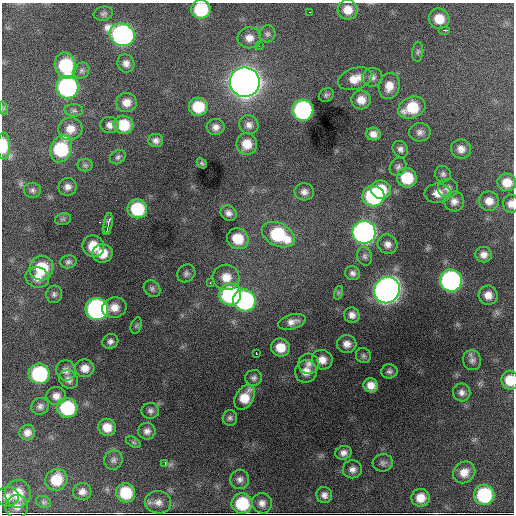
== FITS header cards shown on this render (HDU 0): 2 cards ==
NAXIS1  =                  512 / Axis length
NAXIS2  =                  512 / Axis length

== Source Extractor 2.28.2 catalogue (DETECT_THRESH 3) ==
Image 512 x 512 px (HDU 0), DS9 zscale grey, 1 PNG px = 1 image px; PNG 516 x 516 px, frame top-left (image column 1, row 512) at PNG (2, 3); each listed source drawn as its Kron ellipse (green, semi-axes under 4 px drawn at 4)
Background 5280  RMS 77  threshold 231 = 3 sigma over >= 5 px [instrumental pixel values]
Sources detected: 138; all 138 listed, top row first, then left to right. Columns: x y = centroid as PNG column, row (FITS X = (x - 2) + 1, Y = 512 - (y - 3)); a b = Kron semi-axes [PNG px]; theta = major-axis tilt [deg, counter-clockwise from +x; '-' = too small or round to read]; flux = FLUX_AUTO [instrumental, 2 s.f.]
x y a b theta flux
201 9 9 9 - 3.0e+05
348 10 10 9 - 6.6e+04
309 12 2 2 - 2.7e+03
103 14 10 7 11 1.5e+04
439 19 10 10 - 9.3e+04
445 30 6 3 0 1.3e+04
267 34 8 8 - 1.7e+04
122 35 13 11 -24 1.6e+06
249 38 11 10 - 4.6e+04
259 46 2 2 - 3.4e+03
418 52 10 5 85 1.4e+04
126 63 9 8 - 2.9e+04
65 66 13 10 -76 3.2e+05
81 71 8 7 - 1.8e+04
372 77 10 9 - 2.7e+04
355 79 18 10 18 7.7e+04
245 82 15 14 - 7.7e+06
389 86 13 10 77 6.1e+04
67 87 11 11 - 1.1e+06
326 95 8 6 32 1.1e+04
361 100 9 9 - 5.3e+04
126 103 10 9 - 5.0e+04
198 107 9 9 - 1.6e+05
3 108 7 4 -72 8.9e+03
412 108 14 10 23 1.7e+05
74 110 9 6 -4 1.5e+04
303 110 10 10 - 9.6e+05
110 125 9 8 - 3.0e+04
123 125 10 9 - 1.6e+05
249 125 10 9 - 2.9e+04
216 127 9 8 - 2.8e+04
70 129 12 11 - 6.0e+04
420 132 10 9 - 2.4e+04
373 134 7 6 - 3.4e+04
156 140 7 6 - 2.2e+04
247 144 10 10 - 8.2e+04
4 146 13 6 -89 1.2e+05
61 149 14 10 69 3.5e+05
400 149 9 7 -59 2.0e+04
461 149 10 9 - 3.9e+04
118 157 8 6 39 1.3e+04
202 163 5 4 - 7.9e+03
85 165 8 6 0 1.2e+04
398 167 10 8 59 1.8e+04
443 174 8 8 - 1.5e+04
407 178 10 9 - 1.8e+05
507 182 9 9 - 7.5e+04
68 187 9 8 - 2.8e+04
448 188 10 10 - 2.9e+04
32 190 8 7 - 1.5e+04
381 190 10 9 - 1.2e+05
304 192 10 8 -4 2.8e+04
438 193 13 9 2 6.0e+04
373 196 11 10 - 5.9e+05
454 201 10 10 - 3.0e+04
489 201 10 9 - 5.0e+04
511 204 9 7 -90 3.2e+04
137 209 10 9 - 2.6e+05
228 213 8 7 - 2.3e+04
63 219 8 6 11 1.1e+04
108 223 11 3 80 2.9e+04
106 231 4 3 - 8.5e+03
364 232 11 11 - 2.6e+06
278 235 17 11 -27 3.8e+05
238 239 11 10 - 1.2e+05
388 244 10 9 - 3.4e+04
93 246 11 10 - 1.0e+05
102 253 10 9 - 8.2e+04
484 255 8 7 - 3.1e+04
365 256 9 7 -74 1.8e+04
68 262 8 6 9 1.6e+04
42 268 12 11 - 2.0e+05
186 273 9 8 - 1.8e+04
353 273 8 6 -23 1.9e+04
37 277 12 10 -22 4.9e+04
226 277 13 12 - 8.1e+04
451 281 11 11 - 1.4e+06
210 282 4 3 - 5.5e+03
152 289 9 7 -45 1.6e+04
387 290 14 12 53 4.1e+06
338 293 7 4 72 8.5e+03
54 294 8 8 - 1.7e+04
230 294 11 11 - 5.9e+05
488 295 9 9 - 4.9e+04
244 300 11 11 - 9.1e+05
114 307 12 10 13 5.4e+04
97 309 11 11 - 1.3e+06
352 315 8 7 - 2.9e+04
292 322 14 7 15 3.6e+04
136 325 8 5 70 1.0e+04
110 341 8 7 - 2.1e+04
347 344 10 9 - 3.9e+04
280 347 9 9 - 8.6e+04
256 353 2 2 - 5.6e+03
363 356 8 7 - 1.3e+04
322 360 10 9 - 4.9e+04
472 360 10 9 - 2.3e+04
309 364 10 10 - 2.7e+04
85 368 9 9 - 5.0e+04
66 370 10 9 - 3.2e+04
306 371 11 11 - 5.6e+04
389 371 8 7 - 1.5e+04
39 374 10 10 - 4.9e+05
254 378 8 8 - 1.8e+04
68 379 10 8 -37 3.0e+04
510 380 9 8 - 9.6e+04
371 385 7 7 - 4.8e+04
462 392 9 8 - 2.4e+04
56 396 9 9 - 3.6e+04
245 397 13 9 59 1.0e+05
40 406 9 8 - 2.1e+04
67 408 10 10 - 3.4e+05
150 411 9 8 - 1.9e+04
230 418 8 7 - 1.4e+04
107 427 9 8 - 6.8e+04
147 431 9 8 - 2.6e+04
27 433 8 7 - 3.2e+04
133 442 8 5 -30 1.0e+04
343 453 8 7 - 2.6e+04
113 460 9 9 - 2.0e+04
165 463 4 3 - 7.0e+03
383 463 10 8 6 2.0e+04
352 469 9 9 - 2.9e+04
464 472 12 10 41 5.7e+04
240 479 10 9 - 2.4e+04
56 480 11 10 - 1.3e+05
82 492 9 8 - 2.9e+04
126 493 9 9 - 1.7e+05
18 494 14 13 - 1.1e+05
324 495 8 7 - 2.7e+04
484 495 10 10 - 3.8e+05
8 497 11 10 - 3.7e+04
420 498 9 9 - 6.6e+04
43 502 8 6 -21 1.2e+04
158 502 13 11 -9 4.0e+04
242 503 10 10 - 2.4e+05
262 503 10 10 - 3.0e+04
17 507 11 11 - 3.5e+04
At the frame edge (FLAGS 8, measured only in part): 4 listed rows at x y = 201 9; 4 146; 511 204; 510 380